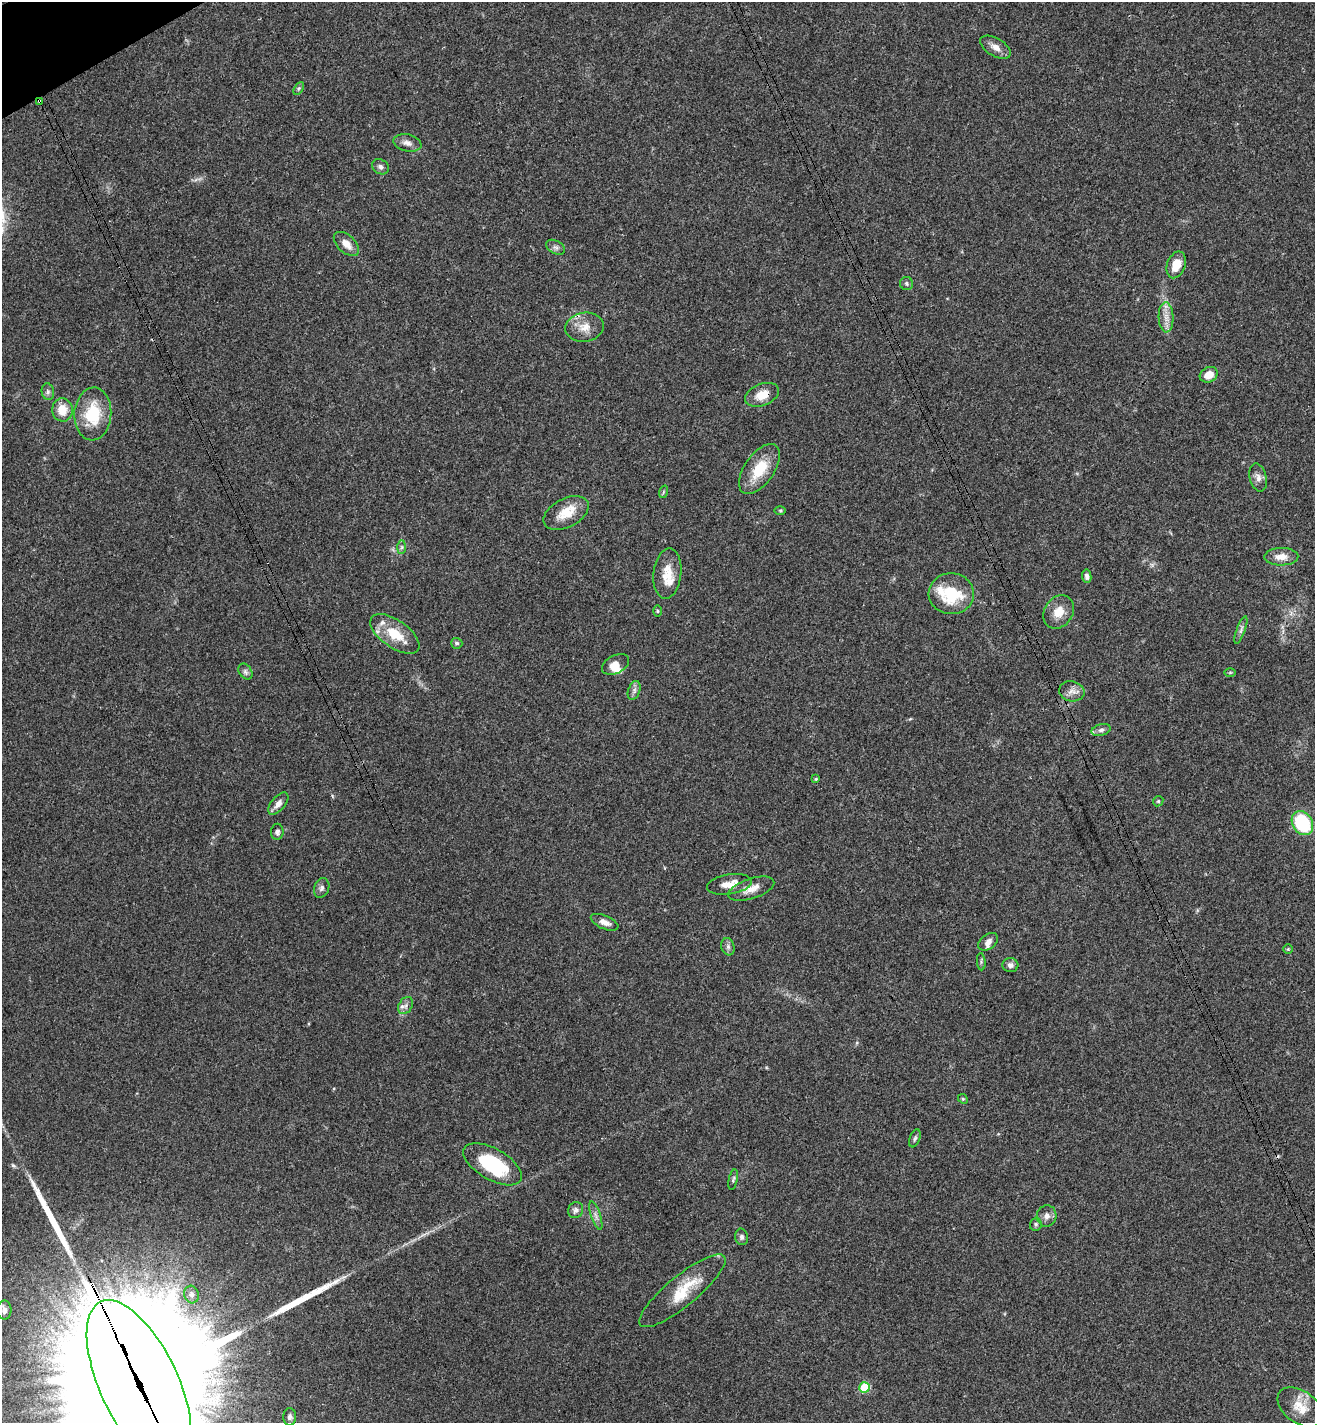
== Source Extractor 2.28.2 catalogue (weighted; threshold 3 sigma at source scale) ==
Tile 11 of 4 x 4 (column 3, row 3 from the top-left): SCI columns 2799-4111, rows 1458-2878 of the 5732 x 5755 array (HDU 1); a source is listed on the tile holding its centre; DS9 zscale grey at full resolution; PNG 1317 x 1425 px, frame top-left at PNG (2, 2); each listed source drawn as its Kron ellipse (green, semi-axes under 4 px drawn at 4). Shown black and unused: <1% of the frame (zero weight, under 3 of 4 exposures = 4% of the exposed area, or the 3 px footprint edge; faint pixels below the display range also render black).
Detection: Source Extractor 2.28.2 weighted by HDU 2 'WHT'; one run over the whole footprint, this tile lists its part. Background 0.0388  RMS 0.0047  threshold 0.021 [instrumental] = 3 sigma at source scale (4.5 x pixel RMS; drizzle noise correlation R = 1.50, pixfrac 1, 0.05/0.05 arcsec/px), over >= 5 px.
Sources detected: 77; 1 cosmic-ray / hot-pixel residue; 2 long thin detections or spike segments (spike, bleed or trail) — neither listed nor drawn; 6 inside a brighter listed object's ellipse — not listed separately; the other 68 listed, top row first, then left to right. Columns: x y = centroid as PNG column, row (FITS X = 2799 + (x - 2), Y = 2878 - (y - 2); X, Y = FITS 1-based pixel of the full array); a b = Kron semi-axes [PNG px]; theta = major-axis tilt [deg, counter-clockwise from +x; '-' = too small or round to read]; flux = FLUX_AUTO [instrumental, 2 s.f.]
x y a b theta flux
995 47 17 9 -30 3.5
299 88 7 4 59 0.79
40 102 3 3 - 3.9
407 143 14 8 -12 2.8
380 167 9 7 -33 1.6
346 244 15 8 -43 4.2
556 247 10 6 -30 1.5
1176 265 14 9 71 7.3
906 283 6 6 - 1
1166 317 15 7 -88 3.8
584 327 19 14 9 6.7
1209 375 9 7 29 5.3
48 392 8 6 -78 1.3
762 395 18 11 21 7.1
62 410 11 10 - 7.7
93 414 26 18 86 19
759 469 29 15 55 14
1258 477 14 8 -75 2.7
663 492 6 4 71 0.68
780 510 6 4 0 0.55
566 513 24 14 27 9.6
402 547 7 4 89 0.93
1281 557 17 9 1 4.9
667 574 25 14 84 8.8
1087 576 7 4 -82 1.6
951 594 22 20 -2 22
657 611 6 4 -89 0.53
1059 612 18 14 55 6.7
1241 630 14 4 70 1.5
395 634 28 13 -35 13
457 643 5 5 - 0.95
615 664 14 9 28 4.1
245 672 8 6 -54 1.2
1230 673 6 4 1 0.5
634 690 10 6 70 1.5
1072 691 13 10 -13 3
1101 730 10 5 15 1.4
816 779 4 3 - 0.51
1158 801 5 4 - 0.6
278 804 13 7 50 3
1302 823 13 10 -58 30
277 832 8 6 88 1.4
729 884 22 10 9 6
322 888 10 7 68 1.7
751 889 24 10 18 5.6
605 922 15 6 -23 3.1
988 942 11 7 37 2.2
728 947 9 6 -76 1.4
1288 949 5 5 - 0.53
981 962 9 3 -85 0.72
1010 965 8 7 - 1.8
406 1006 9 6 57 1.9
963 1099 5 4 - 0.53
915 1138 9 5 69 1
493 1164 32 15 -30 32
733 1180 10 4 79 1
576 1210 8 7 - 1.5
596 1216 15 4 -72 2
1047 1216 11 10 - 2.5
1036 1224 6 6 - 1
742 1237 8 6 -78 1.3
682 1291 54 15 39 17
191 1294 9 7 -76 1.8
4 1310 9 7 90 2.2
139 1384 91 39 -65 40000
865 1387 5 5 - 27
1300 1407 25 16 -36 8.5
290 1417 8 6 -90 1.6
Overlapping masked pixels (flux is a lower limit): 3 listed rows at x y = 40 102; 762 395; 139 1384
Isophote crosses this tile's border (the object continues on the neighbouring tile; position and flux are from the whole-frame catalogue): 1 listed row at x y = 139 1384